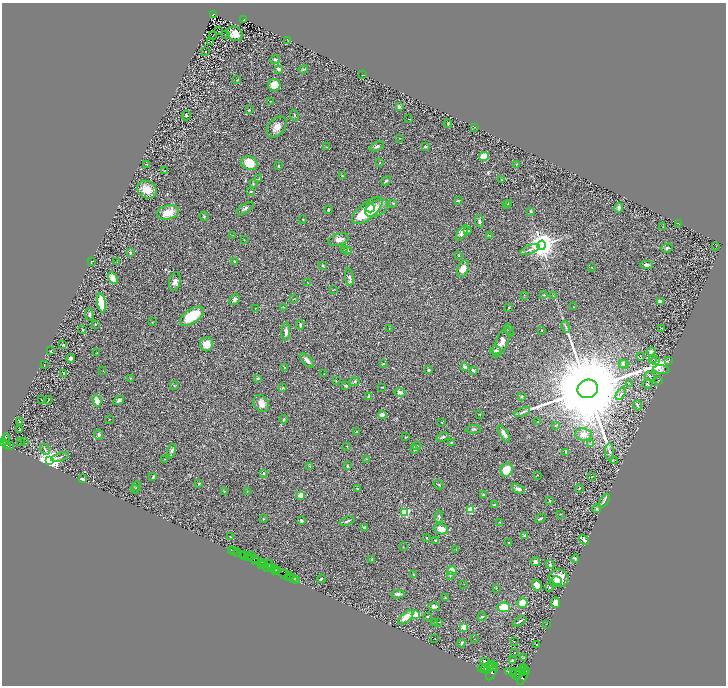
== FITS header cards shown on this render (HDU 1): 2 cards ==
NAXIS1  =                 1448
NAXIS2  =                 1367

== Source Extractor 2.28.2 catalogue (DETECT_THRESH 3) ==
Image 1448 x 1367 px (HDU 1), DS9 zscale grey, zoomed out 1/2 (1 PNG px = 2 x 2 image px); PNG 728 x 688 px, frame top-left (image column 1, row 1366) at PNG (2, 3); each listed source drawn as its Kron ellipse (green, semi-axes under 4 px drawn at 4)
Background 0.581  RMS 0.03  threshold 0.091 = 3 sigma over >= 5 px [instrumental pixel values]
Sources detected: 343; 33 cannot appear on this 1/2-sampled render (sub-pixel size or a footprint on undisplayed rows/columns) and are neither listed nor drawn; the other 310 listed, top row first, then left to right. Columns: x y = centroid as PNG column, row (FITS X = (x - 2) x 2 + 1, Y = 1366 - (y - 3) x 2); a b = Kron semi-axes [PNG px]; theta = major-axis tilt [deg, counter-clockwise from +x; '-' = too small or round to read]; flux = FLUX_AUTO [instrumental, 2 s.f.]
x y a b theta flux
213 14 4 3 - 31
244 20 3 2 - 26
218 31 2 1 - 47
235 34 8 7 - 64
213 35 2 1 - 1.7
226 35 2 1 - 2.6
288 40 2 1 - 1.7
210 41 3 1 - 2.2
206 52 2 1 - 41
275 60 5 3 - 8.9
279 69 4 3 - 15
303 69 5 2 - 4.2
363 75 2 1 - 1.8
237 80 2 1 - 2.2
274 85 6 6 - 94
270 101 2 1 - 1.9
399 106 2 2 - 35
249 110 3 3 - 3.3
186 115 5 3 - 4.6
294 115 5 2 - 5.4
409 119 3 2 - 2.8
448 123 4 2 - 5
277 127 12 8 49 43
474 127 3 2 - 3.3
399 138 2 2 - 1.9
377 146 7 3 24 12
326 147 3 2 - 2.3
425 147 4 3 - 6.6
484 157 5 4 - 140
249 163 8 6 -23 120
380 163 2 2 - 2.3
147 164 2 2 - 2.1
516 164 3 1 - 2.3
279 166 2 2 - 10
165 171 2 2 - 2.2
342 176 2 2 - 15
259 179 4 2 - 3.4
501 180 2 1 - 1.8
386 181 5 3 - 7.6
253 184 3 3 - 4.2
147 190 10 8 -31 69
251 191 4 2 - 4.6
458 201 4 2 - 4.4
393 203 2 2 - 2.8
508 204 4 2 - 4.2
507 205 3 3 - 3.2
245 208 9 3 33 16
370 208 4 3 - 46
377 208 12 7 27 76
619 208 5 3 - 19
329 210 3 2 - 9.5
367 211 18 8 40 280
531 211 3 2 - 4
168 212 11 7 13 74
204 216 5 3 - 5.8
303 219 3 2 - 3.4
479 221 6 3 -77 9.7
678 223 3 1 - 1.9
663 227 3 2 - 3.2
468 231 3 2 - 4.4
462 233 9 4 55 24
233 235 2 2 - 2.5
490 235 3 3 - 6
338 239 10 6 18 29
244 240 2 1 - 1.9
541 245 4 4 - 8200
716 246 2 1 - 1.4
667 248 6 4 19 9.6
530 249 10 3 22 16
344 250 3 2 - 3
347 250 3 3 - 4.8
130 253 3 3 - 8.1
459 256 3 2 - 3.9
91 261 3 2 - 4.9
235 261 3 3 - 5.1
117 262 3 2 - 2.1
646 265 6 3 -4 15
323 266 4 3 - 5.2
592 267 3 2 - 3.6
463 269 8 5 68 56
349 277 9 4 -85 22
113 278 6 3 -60 71
175 282 9 5 78 30
308 282 3 1 - 1.5
333 290 4 2 - 3.5
524 295 3 2 - 2.1
544 295 4 3 - 3.7
553 296 3 3 - 5
235 299 6 5 - 11
293 299 3 2 - 3.2
660 302 2 2 - 110
102 303 9 4 -79 160
284 307 3 2 - 2.7
509 307 3 2 - 3.1
573 307 2 2 - 8.6
255 308 3 2 - 2.2
89 315 6 3 -87 11
192 316 14 7 34 190
152 322 2 2 - 2.2
95 324 2 2 - 3.2
300 325 4 3 - 10
566 327 6 3 -75 7.8
389 328 2 2 - 1.9
662 328 2 1 - 1.6
83 330 4 2 - 4.2
509 330 7 3 -62 7.4
542 330 2 2 - 2.5
286 332 9 4 89 23
501 342 16 6 64 49
206 344 7 6 - 57
63 345 4 3 - 5.4
496 350 5 3 - 13
50 351 3 2 - 2.5
651 351 4 3 - 19
97 353 2 1 - 3.2
640 356 3 2 - 3.1
71 358 4 3 - 15
652 359 3 2 - 3.8
655 360 3 2 - 4.8
668 360 3 2 - 3.1
307 361 9 3 -48 25
383 363 3 2 - 3.6
622 363 3 3 - 8.5
44 365 3 1 - 1.5
624 365 5 4 - 11
284 367 3 2 - 2.7
465 367 2 2 - 47
428 370 3 2 - 9.3
473 370 3 2 - 11
661 370 8 3 -6 9.8
103 371 2 2 - 2.5
64 373 2 2 - 7.5
324 374 2 1 - 1.8
650 376 5 3 - 8.2
131 378 3 2 - 2.4
258 378 3 3 - 6
336 381 4 2 - 2.7
659 381 3 2 - 1.7
354 382 5 4 - 10
630 384 2 1 - 1.4
647 384 5 2 - 4.4
174 385 4 2 - 3.5
346 386 4 3 - 14
382 387 2 2 - 4.9
283 388 4 3 - 4.4
588 389 10 9 - 160000
400 392 6 4 -13 11
621 394 7 3 57 11
369 397 2 2 - 32
522 397 4 3 - 6.6
41 399 3 2 - 2.8
48 400 4 2 - 3.2
119 400 6 3 30 14
97 401 6 3 -75 87
261 403 9 7 -52 41
637 405 5 2 - 5.1
522 412 8 3 22 13
479 414 3 2 - 4.2
382 415 4 4 - 25
109 419 2 1 - 2.3
284 419 4 3 - 5.6
19 421 3 2 - 3.6
538 421 2 2 - 3.6
441 423 2 1 - 2
555 426 3 2 - 2.7
473 429 8 3 2 10
20 430 2 1 - 3
356 432 4 3 - 6.1
504 433 9 3 -59 25
584 434 8 6 -6 36
99 435 5 3 - 13
406 437 3 2 - 2.7
443 437 6 3 23 9.6
6 439 6 3 -86 1300
24 441 2 1 - 4
3 442 3 2 - 760
20 442 2 1 - 6.3
451 443 3 2 - 3.4
590 444 3 3 - 3.9
7 445 3 2 - 330
9 446 3 2 - 230
347 446 2 2 - 2.3
417 446 4 2 - 6.1
45 449 6 2 -65 7
415 449 3 3 - 9
172 451 7 4 75 9.7
566 452 3 3 - 8.3
609 452 8 4 89 15
60 457 9 3 18 11
165 459 2 2 - 3.1
367 459 2 2 - 4.6
615 460 2 2 - 3.5
49 461 4 3 - 4600
310 466 3 2 - 2.8
347 466 3 2 - 6.5
507 470 7 5 66 130
263 473 3 3 - 5.2
538 475 3 2 - 2.7
153 477 3 2 - 8.7
591 477 2 2 - 1.8
82 479 3 2 - 16
199 484 4 2 - 2.8
439 485 5 2 - 3.9
136 486 5 3 - 8.6
579 488 3 2 - 4.2
135 489 4 3 - 3.2
357 489 2 2 - 11
518 489 7 4 -27 16
224 491 2 2 - 4.7
247 491 2 2 - 3
301 495 4 4 - 32
483 495 3 2 - 4.6
549 500 2 2 - 6.8
604 501 8 2 61 8.3
495 505 3 2 - 13
471 509 3 3 - 300
596 509 4 3 - 7.7
405 512 3 3 - 510
560 514 3 2 - 4.3
439 517 6 3 -87 8.7
540 518 5 2 - 7.2
264 519 3 3 - 4.1
301 520 4 3 - 11
347 521 8 3 17 13
499 522 3 2 - 3.2
364 528 4 2 - 5
441 529 7 5 -19 53
524 536 4 3 - 5
230 537 3 2 - 2
426 538 2 2 - 5.4
584 540 6 3 -51 14
435 541 4 3 - 6.1
509 542 3 2 - 2.7
403 547 2 2 - 2
456 549 2 2 - 2.4
231 550 2 1 - 17
234 551 2 1 - 52
238 553 3 2 - 190
242 554 3 1 - 420
245 556 3 2 - 100
247 556 2 1 - 49
251 556 2 1 - 14
250 557 3 1 - 80
254 558 4 2 - 540
372 559 3 2 - 3.5
575 559 4 3 - 5.2
256 561 2 1 - 550
263 562 3 1 - 340
535 562 5 4 - 21
261 564 3 1 - 250
264 564 2 1 - 260
269 564 4 2 - 330
550 565 4 3 - 7.3
268 567 4 1 - 300
271 567 2 1 - 180
275 568 4 2 - 580
276 570 2 1 - 210
278 570 2 2 - 640
452 571 4 4 - 45
284 574 4 2 - 600
413 575 2 2 - 5.4
450 576 4 3 - 6.3
289 577 4 2 - 520
559 578 10 8 -8 110
293 579 4 1 - 67
321 579 4 3 - 6.9
296 580 2 1 - 64
557 580 5 4 - 30
464 584 2 1 - 1.7
537 585 6 4 -67 45
549 587 3 3 - 8.8
496 588 3 2 - 2.6
398 594 6 2 -4 15
445 598 3 2 - 4.8
522 603 5 5 - 72
556 603 5 4 - 41
434 607 6 4 -2 13
504 607 6 5 - 100
416 615 2 2 - 170
406 617 10 4 41 63
427 617 3 2 - 4.2
482 617 4 3 - 8.2
520 621 7 2 31 11
439 622 2 2 - 3
435 623 2 2 - 2
547 624 2 2 - 1.6
464 627 2 2 - 160
435 639 2 1 - 1.9
474 639 2 1 - 2.8
514 641 2 2 - 1.8
462 643 4 2 - 9.3
537 645 2 1 - 3
514 653 2 1 - 1.6
524 657 4 2 - 2.9
484 661 4 3 - 6.8
512 661 2 2 - 18
490 666 6 2 49 3800
492 667 4 2 - 2300
483 668 5 2 - 3300
485 668 4 3 - 5800
525 669 4 2 - 580
487 670 3 2 - 3600
526 671 2 1 - 850
492 672 9 3 61 5400
508 672 2 2 - 310
520 672 9 2 58 4600
523 672 3 2 - 1700
513 673 4 2 - 3200
516 674 5 3 - 5500
523 677 9 3 63 4600
At the frame edge (FLAGS 8, measured only in part): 1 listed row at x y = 3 442
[33 sub-pixel or undisplayed-footprint detections neither listed nor drawn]